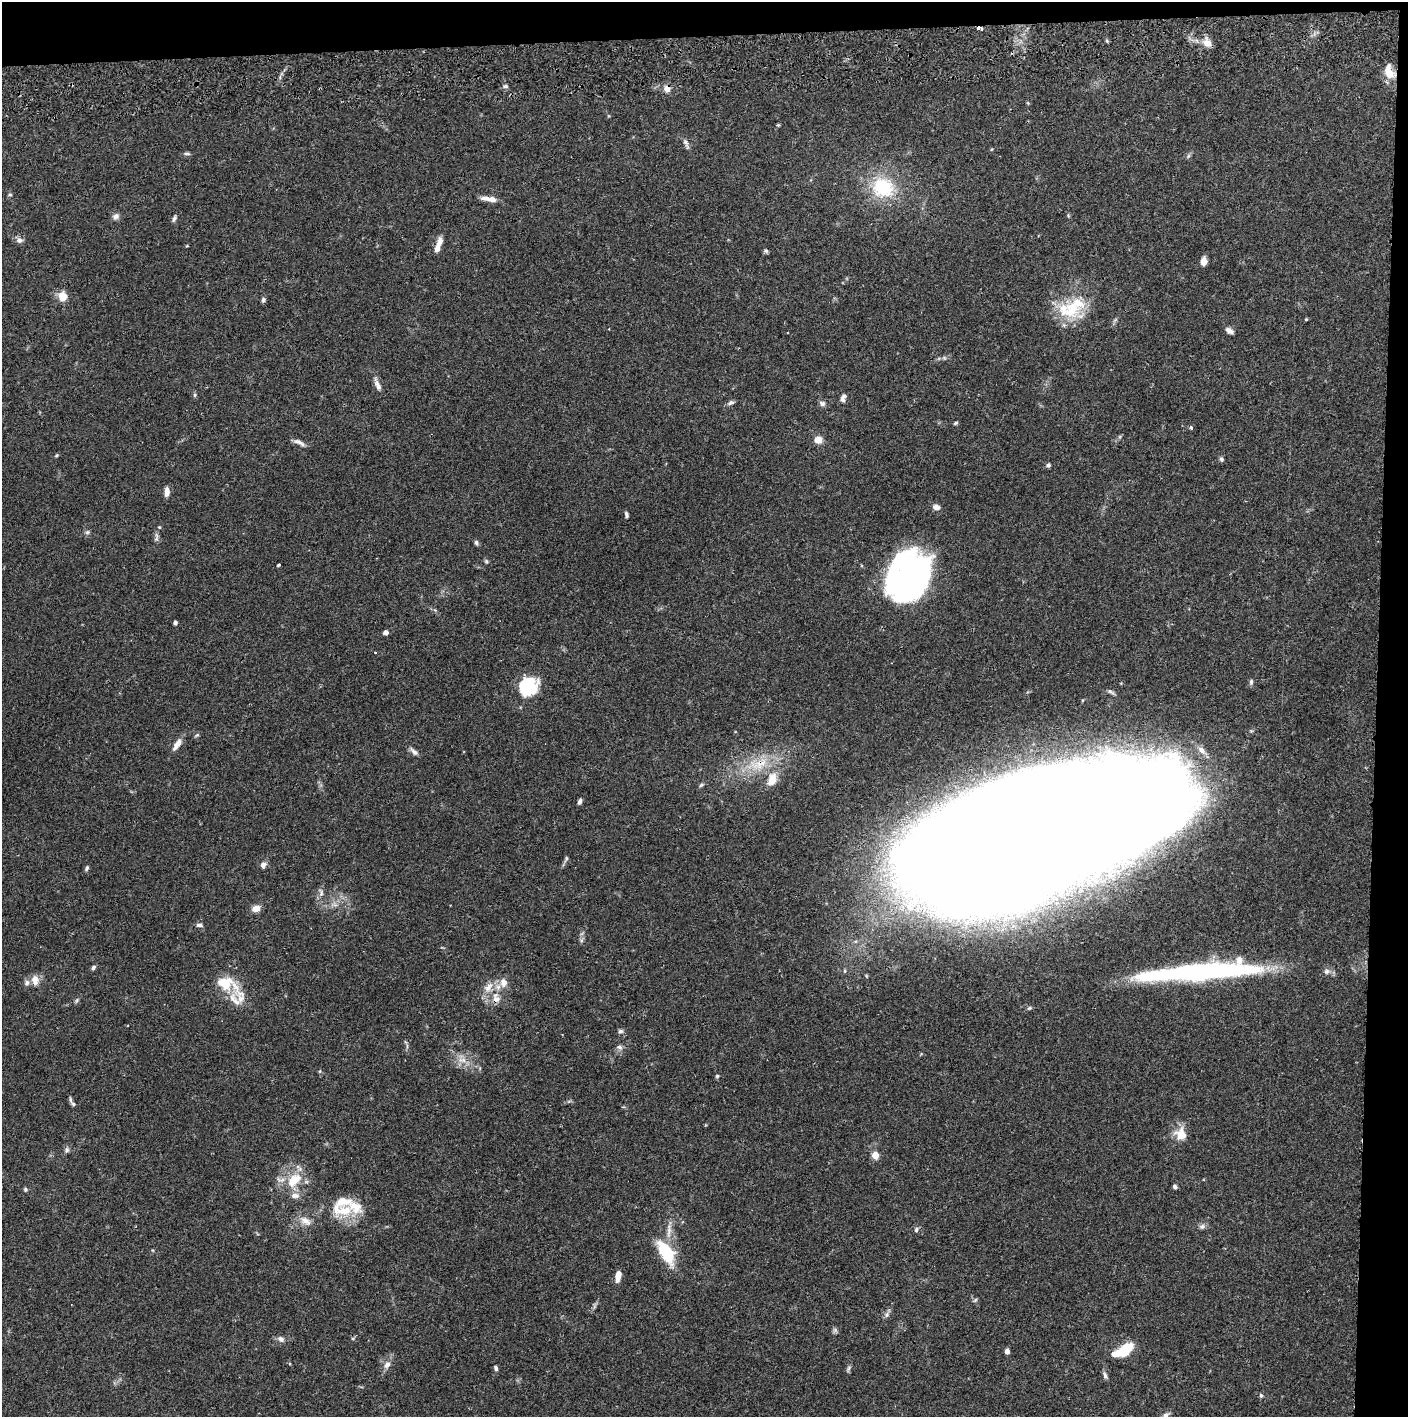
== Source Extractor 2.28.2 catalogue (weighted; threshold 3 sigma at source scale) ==
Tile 3 of 3 x 3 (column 3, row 1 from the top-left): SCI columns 2818-4223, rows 2887-4301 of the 4229 x 4359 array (HDU 1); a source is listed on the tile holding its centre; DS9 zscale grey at full resolution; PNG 1410 x 1419 px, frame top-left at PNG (2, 2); no overlay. Shown black and unused: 5% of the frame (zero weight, under 2 of 3 exposures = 3% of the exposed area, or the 3 px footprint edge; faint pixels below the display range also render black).
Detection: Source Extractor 2.28.2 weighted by HDU 2 'WHT'; one run over the whole footprint, this tile lists its part. Background 0.0679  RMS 0.0048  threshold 0.0217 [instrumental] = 3 sigma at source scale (4.5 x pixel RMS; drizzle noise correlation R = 1.50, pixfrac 1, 0.05/0.05 arcsec/px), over >= 5 px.
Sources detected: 120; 3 inside a brighter object's white glare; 1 cosmic-ray / hot-pixel residue — not listed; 14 inside a brighter listed object's ellipse — not listed separately; the other 102 listed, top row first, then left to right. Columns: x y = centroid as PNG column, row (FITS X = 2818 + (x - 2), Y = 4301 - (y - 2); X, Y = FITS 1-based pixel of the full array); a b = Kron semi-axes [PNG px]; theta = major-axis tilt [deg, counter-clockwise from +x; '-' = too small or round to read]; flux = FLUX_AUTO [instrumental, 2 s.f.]
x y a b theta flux
981 28 10 6 85 2.3
1207 43 13 9 -22 3.9
1389 72 18 11 -68 6.6
505 86 6 5 - 0.9
667 89 8 8 - 3
778 125 5 4 - 0.57
686 144 17 5 -66 1.9
187 154 9 4 -5 0.93
1188 156 7 4 71 0.8
883 187 22 20 -22 30
10 195 5 3 - 0.56
487 198 15 6 -9 3.3
116 216 9 8 - 1.9
174 218 9 4 67 1.1
19 240 9 8 - 1.9
187 246 4 3 - 0.36
437 248 18 6 76 3.9
766 251 6 5 - 0.87
1203 261 8 6 84 3.3
62 296 11 10 - 5.3
263 300 7 5 64 1
1072 309 33 25 61 21
1306 319 4 4 - 0.43
1229 331 10 6 -31 2
377 385 18 6 -68 3
195 395 6 4 90 0.71
842 399 7 6 - 1.4
730 403 9 5 21 1.3
822 403 9 7 -25 1.5
956 423 5 4 - 0.7
1191 428 4 4 - 0.96
818 440 8 7 - 4.9
299 442 16 5 -26 2.3
1221 459 6 5 - 1
1048 465 6 5 - 1.1
167 492 11 6 88 2.9
936 507 8 7 - 2.6
626 514 7 4 -75 1
87 532 6 5 - 0.95
156 538 14 5 85 1.6
476 542 6 5 - 1
486 561 6 5 - 0.78
278 565 3 3 - 0.94
911 578 47 36 -89 140
175 623 4 4 - 1.1
386 633 4 4 - 2.8
375 653 3 2 - 0.31
1251 682 8 5 -90 1
528 687 20 18 45 25
1110 692 11 5 -28 1.3
177 745 19 8 56 3.5
414 752 13 6 -43 1.8
758 764 33 17 14 19
772 779 19 12 72 7.6
701 785 7 4 45 0.79
580 802 7 4 71 1.3
1039 829 221 83 19 4400
566 859 9 4 66 0.95
263 865 9 7 56 1.9
87 868 7 4 59 0.96
321 893 12 4 -79 1.6
256 908 10 8 17 3.3
199 925 9 5 -4 1.3
93 967 6 5 - 1.1
1326 971 8 8 - 1.7
1201 972 120 15 5 130
35 980 12 9 -85 4.2
503 982 14 10 89 4.5
226 983 36 19 -28 14
496 998 17 10 -85 5.6
77 1000 8 3 71 0.75
1029 1008 7 5 26 0.85
621 1031 7 5 2 1.1
619 1047 9 5 -16 1.3
462 1060 14 7 -1 3.9
717 1076 5 4 - 0.64
73 1104 8 5 -53 1.1
1181 1134 17 15 -72 7.3
67 1150 7 7 - 1.2
875 1155 5 5 - 9.5
294 1180 27 16 45 14
1175 1187 5 4 - 1.2
25 1189 6 4 71 0.7
342 1210 34 16 -4 16
305 1221 17 10 -31 4.4
1202 1226 8 7 - 1.6
669 1230 25 5 86 4.1
916 1230 7 5 83 0.91
666 1252 29 13 -58 23
618 1276 12 5 79 4.2
975 1300 7 4 45 0.65
887 1315 8 6 70 1.4
353 1338 5 3 - 0.54
281 1339 10 7 -37 1.9
1124 1350 18 9 27 22
1007 1351 4 4 - 2.9
387 1365 10 7 53 2.7
496 1368 6 5 - 1.1
849 1368 10 4 72 1.1
1105 1376 10 5 -75 1.4
1261 1395 6 4 78 0.87
1165 1416 11 6 44 1.9
Overlapping masked pixels (flux is a lower limit): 6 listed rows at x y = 981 28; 1389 72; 667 89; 758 764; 1039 829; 496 998
Isophote crosses this tile's border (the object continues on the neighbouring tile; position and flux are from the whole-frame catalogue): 1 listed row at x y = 1165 1416